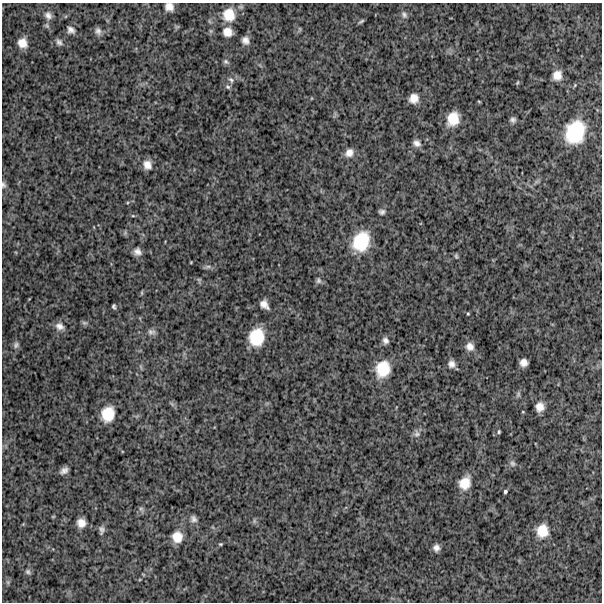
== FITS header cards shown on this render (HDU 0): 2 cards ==
NAXIS1  =                  600
NAXIS2  =                  600

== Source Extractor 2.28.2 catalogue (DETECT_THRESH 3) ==
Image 600 x 600 px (HDU 0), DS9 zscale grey, 1 PNG px = 1 image px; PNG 604 x 604 px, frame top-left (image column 1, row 600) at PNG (2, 3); no overlay
Background 984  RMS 260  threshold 777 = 3 sigma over >= 5 px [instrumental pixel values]
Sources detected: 71; all 71 listed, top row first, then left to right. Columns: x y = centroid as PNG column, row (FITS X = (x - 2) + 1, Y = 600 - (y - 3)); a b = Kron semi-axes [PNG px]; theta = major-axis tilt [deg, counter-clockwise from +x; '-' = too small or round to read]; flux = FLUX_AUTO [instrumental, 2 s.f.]
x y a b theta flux
169 7 9 8 - 130000
48 15 11 9 -59 93000
229 15 17 16 - 370000
404 15 10 7 -68 65000
361 21 7 3 34 32000
299 29 8 4 82 23000
71 30 9 8 - 77000
98 31 9 8 - 74000
228 32 11 10 - 170000
245 40 9 8 - 98000
59 42 10 7 -44 63000
22 43 9 8 - 170000
226 62 8 6 -29 41000
557 75 11 10 - 160000
231 80 9 6 -56 52000
517 83 6 3 59 18000
228 87 7 6 - 41000
414 98 8 8 - 160000
453 119 14 11 70 330000
513 120 6 6 - 51000
575 132 24 19 67 960000
417 143 9 7 -34 80000
349 153 11 9 44 120000
147 165 11 10 - 150000
3 185 8 6 -76 44000
382 212 6 5 - 49000
133 216 5 3 - 18000
361 241 22 17 64 730000
137 252 9 8 - 95000
456 256 7 4 -80 28000
191 262 3 2 - 13000
208 266 10 4 1 47000
199 280 7 5 -89 26000
318 280 9 7 -81 50000
142 293 6 4 -90 21000
264 304 9 7 -51 120000
114 306 5 3 - 31000
468 314 3 3 - 17000
84 323 8 5 -19 34000
60 326 12 10 -30 110000
151 332 11 7 -3 72000
257 337 16 14 77 580000
385 341 9 7 -73 72000
16 345 9 7 65 56000
470 347 11 9 -51 120000
524 363 7 7 - 110000
451 364 9 9 - 90000
141 367 7 4 -71 26000
383 369 18 15 70 490000
518 394 9 5 64 37000
172 404 8 5 -45 35000
540 407 9 8 - 150000
523 412 4 2 - 12000
108 414 13 11 73 390000
499 432 4 3 - 22000
417 434 10 8 -89 73000
512 463 9 6 -57 51000
64 471 8 5 33 77000
465 483 13 11 60 270000
505 491 4 3 - 28000
141 509 7 6 - 42000
193 519 9 8 - 70000
254 521 7 4 -89 31000
81 523 8 8 - 150000
102 530 9 6 89 59000
542 531 15 13 85 310000
177 537 13 12 - 240000
220 544 5 4 - 20000
436 548 8 7 - 81000
28 572 8 6 -28 43000
8 582 6 6 - 34000
At the frame edge (FLAGS 8, measured only in part): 2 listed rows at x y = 169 7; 3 185